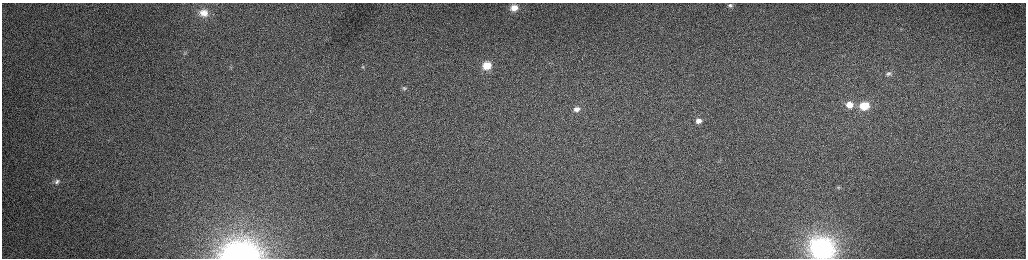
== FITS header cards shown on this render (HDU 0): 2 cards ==
NAXIS1  =                 2048 /fastest changing axis
NAXIS2  =                  512 /next to fastest changing axis

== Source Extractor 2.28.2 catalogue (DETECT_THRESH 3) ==
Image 2048 x 512 px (HDU 0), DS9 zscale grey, zoomed out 1/2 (1 PNG px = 2 x 2 image px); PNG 1028 x 260 px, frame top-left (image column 1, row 511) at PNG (2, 3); no overlay
Background 163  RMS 1.6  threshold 4.74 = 3 sigma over >= 5 px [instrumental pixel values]
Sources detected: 17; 1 cannot appear on this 1/2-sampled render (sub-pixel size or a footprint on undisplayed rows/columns) and is not listed; the other 16 listed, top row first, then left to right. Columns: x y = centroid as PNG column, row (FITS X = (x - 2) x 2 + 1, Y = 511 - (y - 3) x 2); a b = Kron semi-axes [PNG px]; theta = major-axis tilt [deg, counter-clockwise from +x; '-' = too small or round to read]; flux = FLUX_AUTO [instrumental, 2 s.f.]
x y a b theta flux
730 5 10 7 2 1900
514 8 9 8 - 4400
204 13 12 9 -2 4500
487 66 7 6 - 5700
231 67 5 4 - 530
363 67 5 3 - 270
888 74 7 5 15 780
404 88 5 3 - 260
849 105 9 7 7 4000
864 106 8 7 - 11000
577 109 8 6 20 1900
698 121 7 6 - 1800
57 181 10 8 -3 1800
838 187 5 5 - 470
822 249 10 9 - 180000
241 254 25 16 1 81000
At the frame edge (FLAGS 8, measured only in part): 2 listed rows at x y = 822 249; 241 254
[1 sub-pixel or undisplayed-footprint detection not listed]